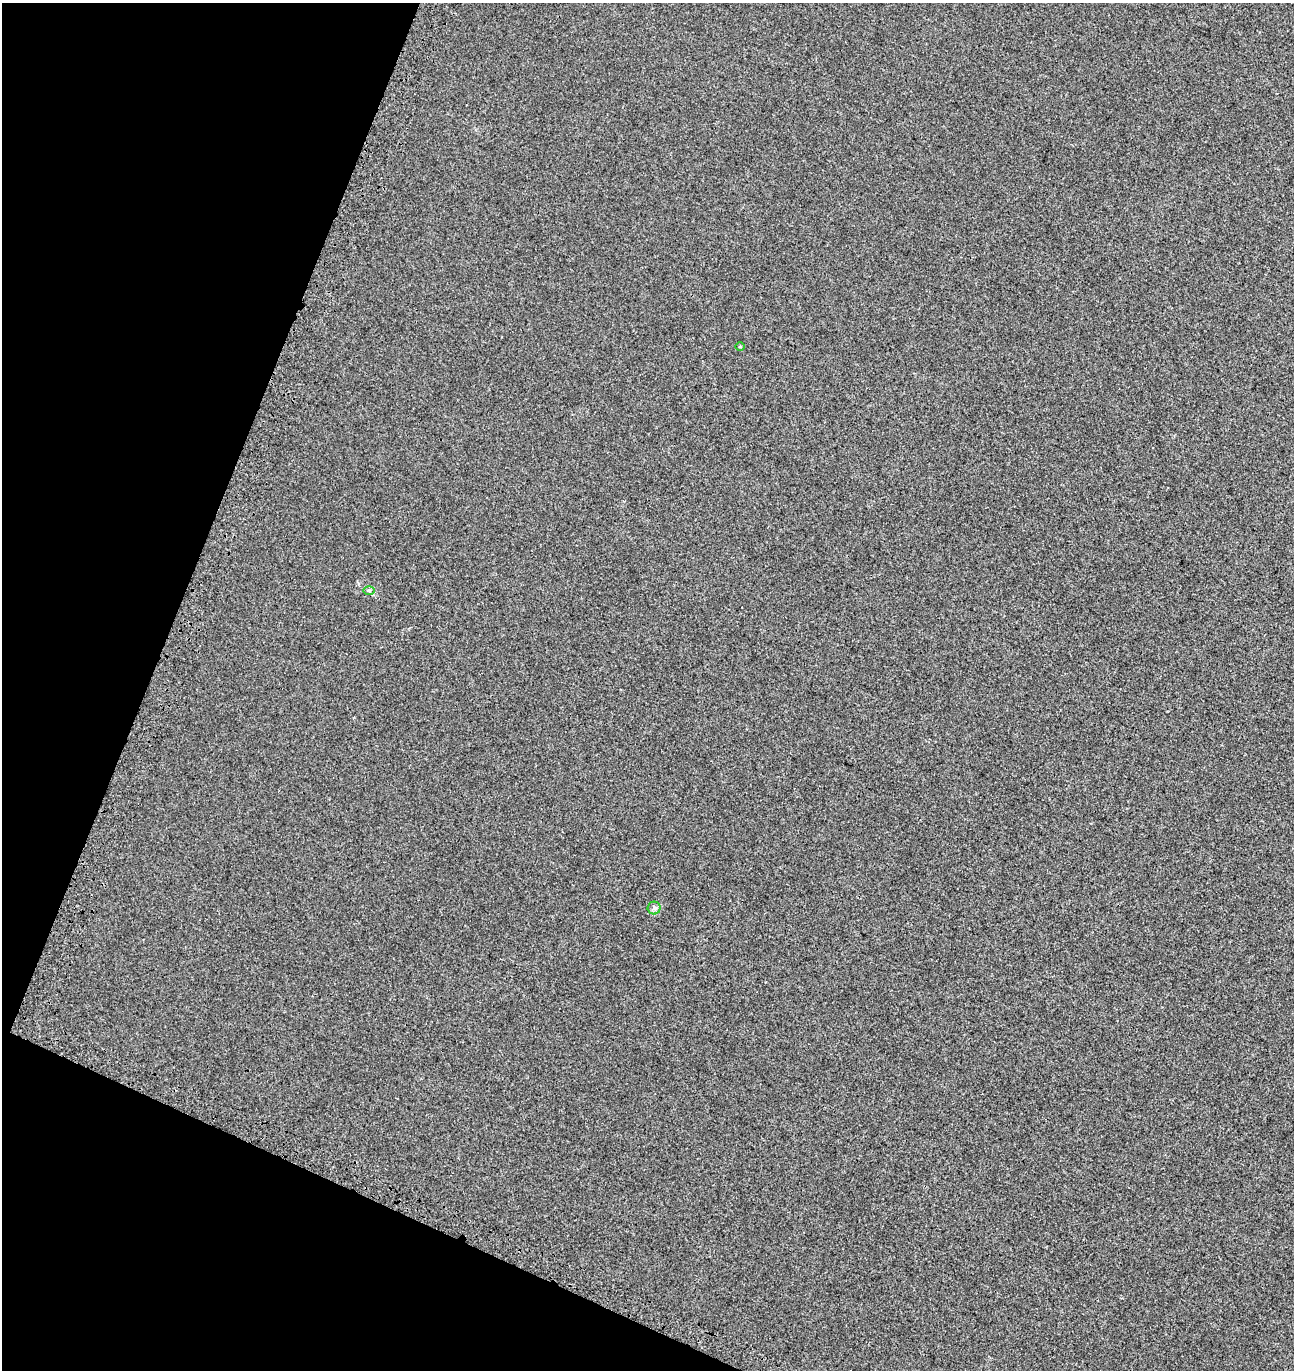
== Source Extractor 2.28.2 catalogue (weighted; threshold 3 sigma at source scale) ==
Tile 9 of 4 x 4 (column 1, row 3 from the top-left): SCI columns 327-1618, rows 1514-2881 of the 5884 x 5755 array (HDU 1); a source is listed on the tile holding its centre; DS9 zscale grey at full resolution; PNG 1296 x 1372 px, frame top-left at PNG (2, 3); each listed source drawn as its Kron ellipse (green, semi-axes under 4 px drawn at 4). Shown black and unused: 20% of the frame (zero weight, under 3 of 4 exposures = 9% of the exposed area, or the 3 px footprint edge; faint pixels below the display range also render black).
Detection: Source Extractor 2.28.2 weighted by HDU 2 'WHT'; one run over the whole footprint, this tile lists its part. Background 8.24e-04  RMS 0.0037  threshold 0.0166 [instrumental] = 3 sigma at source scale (4.5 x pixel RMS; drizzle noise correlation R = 1.50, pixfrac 1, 0.0396/0.0396 arcsec/px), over >= 5 px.
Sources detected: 3; all 3 listed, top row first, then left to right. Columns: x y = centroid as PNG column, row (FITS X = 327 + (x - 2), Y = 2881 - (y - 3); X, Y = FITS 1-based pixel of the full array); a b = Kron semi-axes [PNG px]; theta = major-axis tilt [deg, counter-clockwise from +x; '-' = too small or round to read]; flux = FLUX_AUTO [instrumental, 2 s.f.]
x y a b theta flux
740 347 5 3 - 0.29
369 591 6 4 0 0.52
654 908 6 6 - 0.91